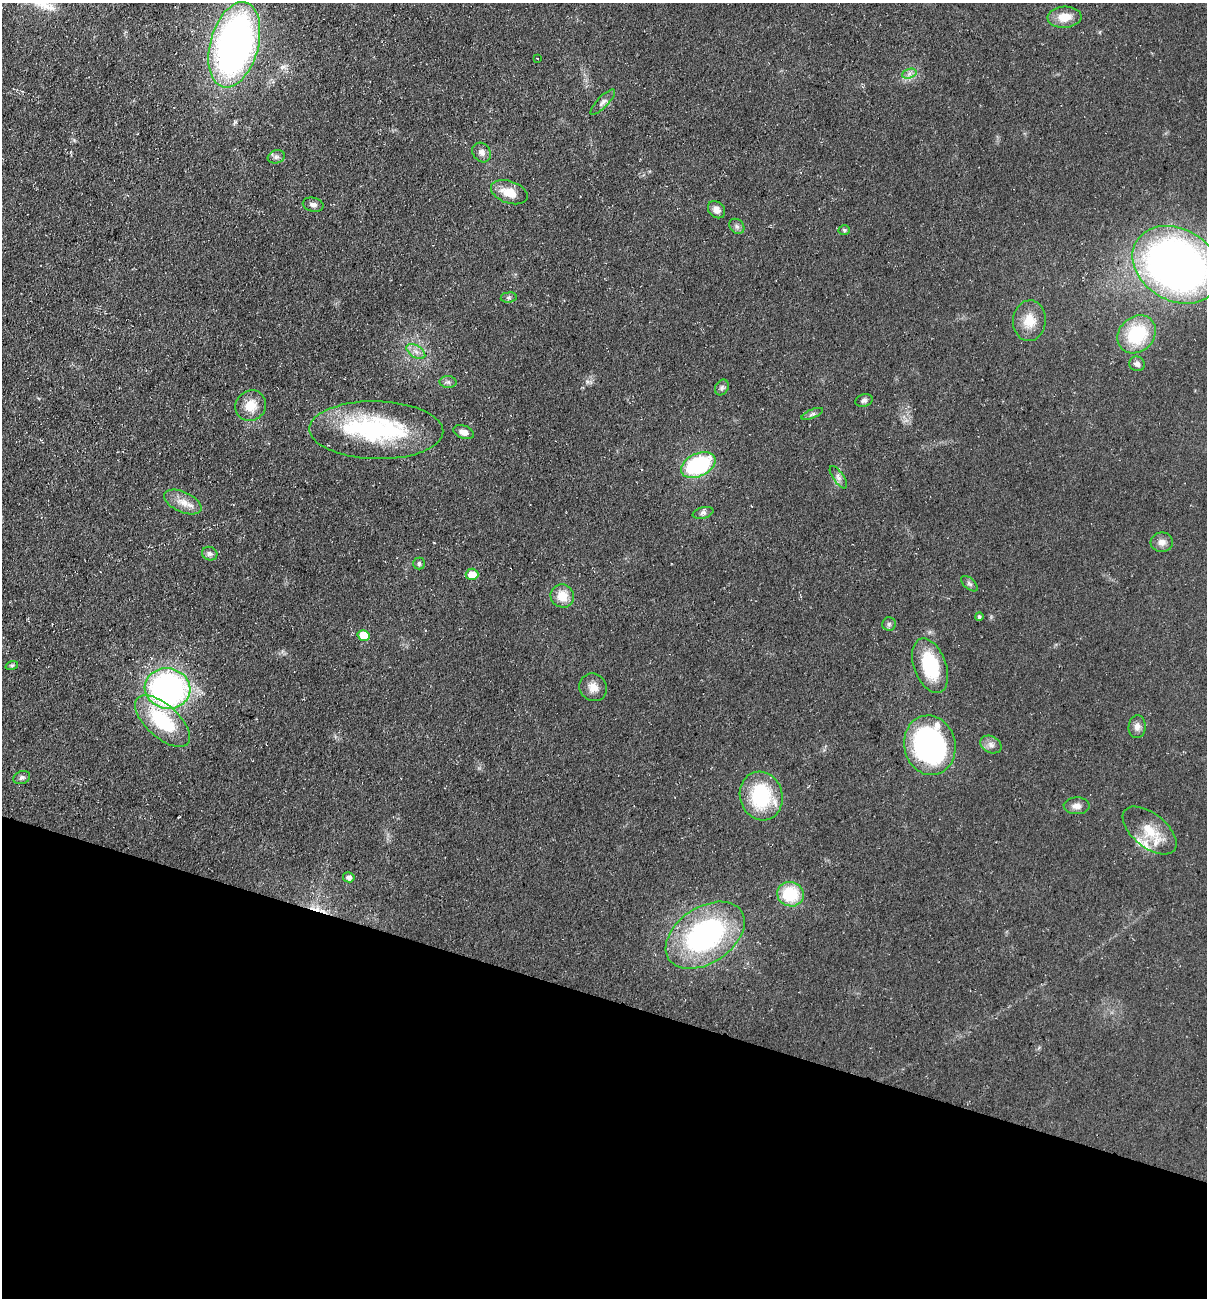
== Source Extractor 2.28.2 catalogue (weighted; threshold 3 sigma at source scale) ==
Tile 15 of 4 x 4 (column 3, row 4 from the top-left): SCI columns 2591-3795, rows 1-1296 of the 5254 x 5198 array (HDU 1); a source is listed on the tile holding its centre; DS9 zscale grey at full resolution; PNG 1209 x 1300 px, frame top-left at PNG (2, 3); each listed source drawn as its Kron ellipse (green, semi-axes under 4 px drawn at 4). Shown black and unused: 23% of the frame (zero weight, under 3 of 5 exposures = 3% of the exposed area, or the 3 px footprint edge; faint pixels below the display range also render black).
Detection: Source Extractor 2.28.2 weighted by HDU 2 'WHT'; one run over the whole footprint, this tile lists its part. Background 0.0903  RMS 0.0087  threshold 0.039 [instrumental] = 3 sigma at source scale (4.5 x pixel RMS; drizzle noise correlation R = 1.50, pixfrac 1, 0.05/0.05 arcsec/px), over >= 5 px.
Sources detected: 57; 1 inside a brighter object's white glare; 1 cosmic-ray / hot-pixel residue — neither listed nor drawn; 2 inside a brighter listed object's ellipse — not listed separately; the other 53 listed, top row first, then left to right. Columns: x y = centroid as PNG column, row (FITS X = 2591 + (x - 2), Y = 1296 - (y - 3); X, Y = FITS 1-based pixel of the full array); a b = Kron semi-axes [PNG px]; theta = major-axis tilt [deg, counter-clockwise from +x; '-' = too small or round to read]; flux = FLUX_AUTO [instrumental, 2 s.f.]
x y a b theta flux
1065 17 17 10 4 15
234 45 44 24 75 450
537 58 3 2 - 0.5
909 74 7 4 19 2.7
603 102 17 5 46 3.9
482 152 10 8 -52 4.6
276 157 9 6 14 2.9
509 192 19 11 -19 15
313 205 10 7 -13 3.8
716 210 9 7 -46 5.6
737 226 8 6 -45 2.7
844 230 6 5 - 1.3
1177 265 46 36 -31 560
509 297 8 5 6 1.9
1029 321 20 16 84 17
1137 334 21 17 43 52
416 351 10 6 -33 4.7
1137 364 8 7 - 3.6
448 382 8 6 -1 2.6
722 387 8 6 58 2.3
864 400 9 6 17 2.6
251 406 16 15 - 15
812 414 11 4 23 2.5
376 430 67 29 -1 120
464 432 10 6 -18 6.1
698 465 18 11 24 93
838 477 13 5 -55 3.5
183 502 20 10 -24 10
703 513 10 5 13 2.8
1162 542 11 9 -1 5.7
210 554 8 6 -25 2.9
419 564 6 5 - 2
472 574 6 5 - 13
969 584 10 5 -41 2.2
562 596 12 11 - 14
979 617 4 4 - 1.8
889 624 6 6 - 1.9
363 635 6 5 - 16
12 665 6 4 18 1.3
930 666 28 16 -70 51
593 687 14 13 - 8.2
167 688 23 20 -10 270
162 721 34 16 -42 63
1137 727 11 8 86 5.3
991 744 11 8 -26 4.8
930 745 30 25 -78 210
22 777 8 6 21 2.4
761 796 24 21 -72 65
1077 806 13 8 0 5.4
1150 830 32 17 -39 24
349 877 6 5 - 3.3
790 894 13 12 - 39
705 935 43 28 34 180
Isophote crosses this tile's border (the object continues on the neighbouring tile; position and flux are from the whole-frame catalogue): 1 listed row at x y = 1177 265